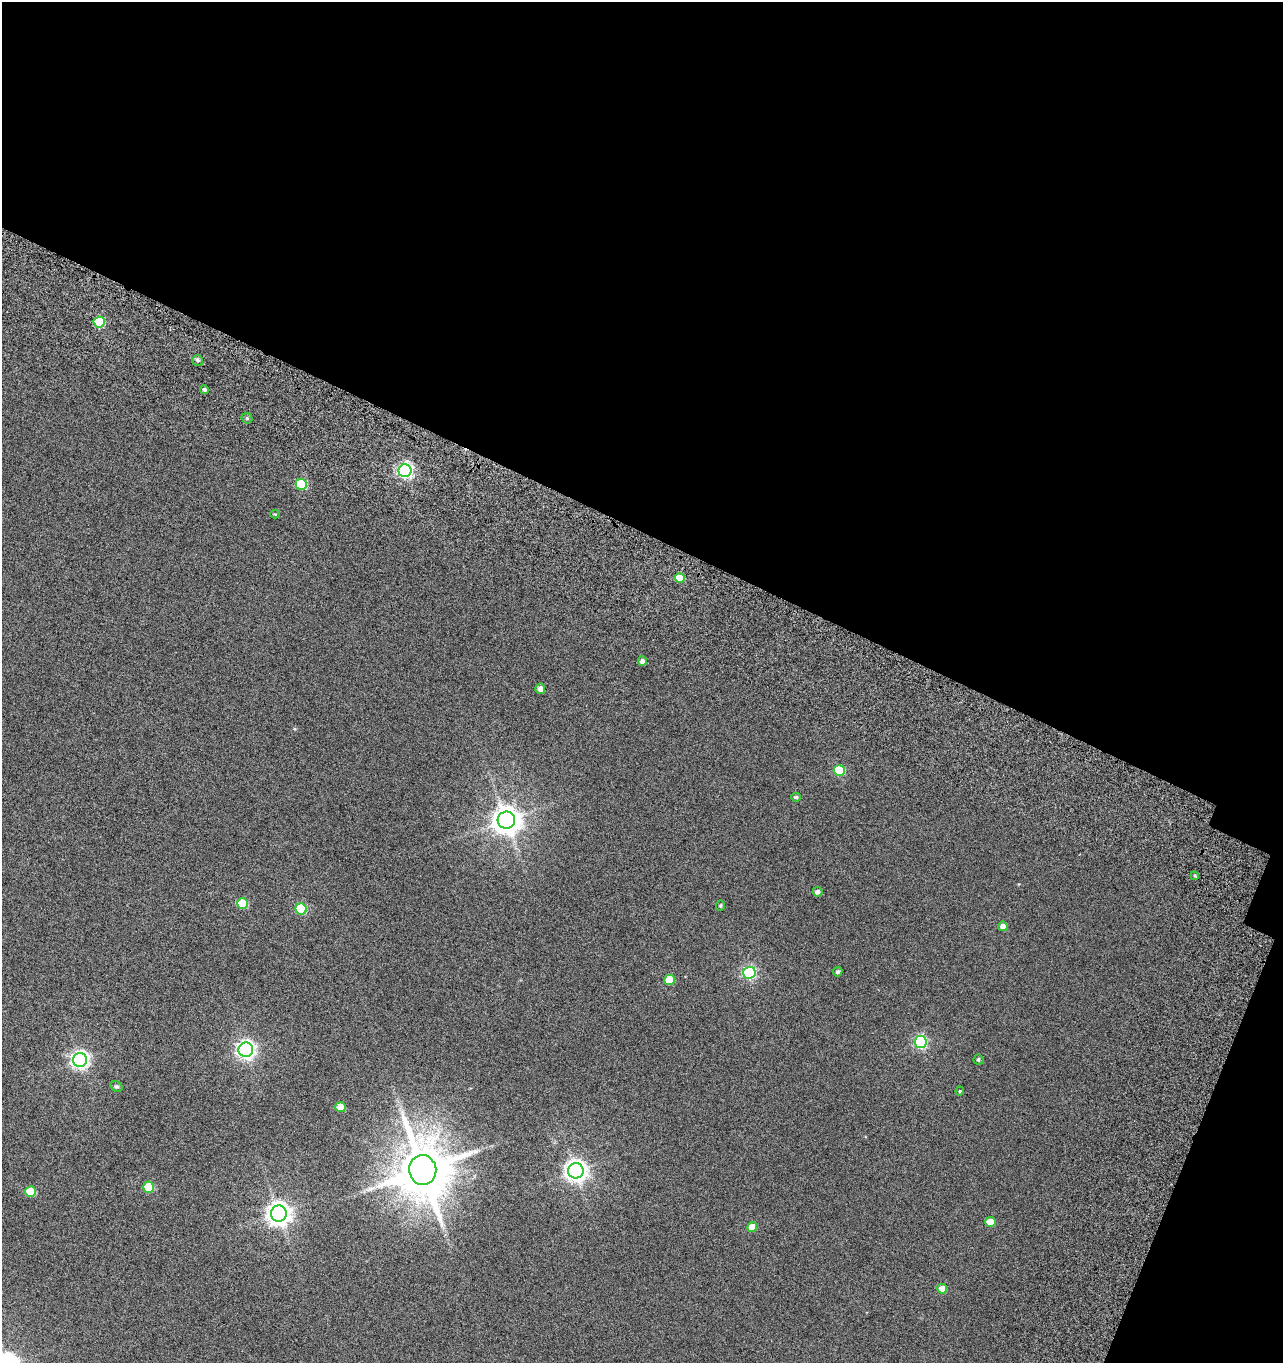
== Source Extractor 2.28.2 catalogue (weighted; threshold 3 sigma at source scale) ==
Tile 2 of 2 x 2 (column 2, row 1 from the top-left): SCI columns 1591-2871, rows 1555-2915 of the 3170 x 3112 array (HDU 1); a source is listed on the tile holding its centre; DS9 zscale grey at full resolution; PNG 1285 x 1365 px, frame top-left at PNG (2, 2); each listed source drawn as its Kron ellipse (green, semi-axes under 4 px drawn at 4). Shown black and unused: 41% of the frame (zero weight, under 5 of 10 exposures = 19% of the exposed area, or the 3 px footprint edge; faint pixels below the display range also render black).
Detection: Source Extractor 2.28.2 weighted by HDU 2 'WHT'; one run over the whole footprint, this tile lists its part. Background 0.0379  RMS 0.024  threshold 0.098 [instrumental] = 3 sigma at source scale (4.09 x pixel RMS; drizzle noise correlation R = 1.36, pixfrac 0.8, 0.0396/0.0396 arcsec/px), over >= 5 px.
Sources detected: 37; all 37 listed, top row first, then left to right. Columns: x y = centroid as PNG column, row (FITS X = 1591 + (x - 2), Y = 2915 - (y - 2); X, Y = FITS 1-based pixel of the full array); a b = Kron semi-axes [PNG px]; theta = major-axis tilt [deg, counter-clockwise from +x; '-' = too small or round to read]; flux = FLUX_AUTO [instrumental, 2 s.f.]
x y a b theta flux
99 322 5 5 - 81
198 360 5 5 - 4.7
204 390 4 4 - 4.4
247 418 6 5 - 3
405 471 6 6 - 480
301 484 5 5 - 110
275 514 4 4 - 2.1
680 578 5 5 - 39
642 661 4 4 - 7
540 689 5 5 - 8.3
839 770 5 5 - 96
796 797 5 4 - 3.2
506 820 8 8 - 2600
1195 876 4 3 - 2.5
817 892 5 4 - 5.7
242 903 5 5 - 80
720 905 5 4 - 2.4
301 909 5 5 - 100
1003 926 5 4 - 11
838 972 5 4 - 3.7
749 973 6 6 - 300
669 980 5 5 - 50
920 1042 6 6 - 250
246 1050 7 7 - 800
978 1059 5 5 - 3.4
80 1060 7 7 - 680
116 1086 6 5 - 4.1
960 1091 4 4 - 2
340 1107 5 5 - 27
423 1170 15 13 -79 12000
576 1171 7 7 - 1300
149 1187 5 5 - 62
31 1191 5 5 - 49
279 1213 8 8 - 1600
990 1222 5 5 - 29
752 1227 5 5 - 23
942 1289 5 5 - 25